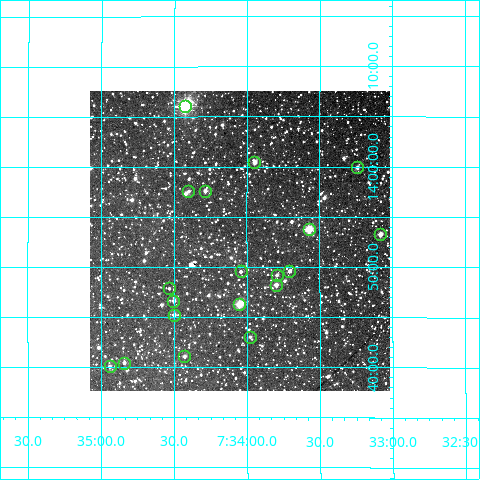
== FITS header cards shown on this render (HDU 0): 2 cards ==
NAXIS1  =                  300
NAXIS2  =                  300

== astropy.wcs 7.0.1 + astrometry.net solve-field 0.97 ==
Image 300 x 300 px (HDU 0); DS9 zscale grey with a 90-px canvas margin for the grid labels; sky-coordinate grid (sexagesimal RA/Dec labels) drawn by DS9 from the SOLVED WCS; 19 Tycho-2 reference stars matched to detected sources circled (green)
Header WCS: RA---TAN/DEC--TAN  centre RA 07:34:03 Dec +13:53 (113.51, +13.88 deg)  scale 6 arcsec/px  FOV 30.0' x 30.0'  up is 0 deg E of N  parity normal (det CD < 0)
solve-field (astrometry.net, Tycho-2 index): VERIFIED the header's WCS against the Tycho-2 star catalogue (19 matches, 0 conflicts) and refined it, rather than solving blind
Solved WCS: RA---TAN-SIP/DEC--TAN-SIP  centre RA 07:34:03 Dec +13:53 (113.51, +13.88 deg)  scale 5.99 arcsec/px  FOV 30.0' x 29.9'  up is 0 deg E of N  parity normal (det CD < 0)
The solver's refit moves the header's centre by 1.7 arcsec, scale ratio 0.999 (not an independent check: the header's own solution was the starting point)
Tycho-2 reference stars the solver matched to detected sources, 19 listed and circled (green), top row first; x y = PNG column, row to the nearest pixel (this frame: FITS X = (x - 90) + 1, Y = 300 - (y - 91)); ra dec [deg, ICRS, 3 dp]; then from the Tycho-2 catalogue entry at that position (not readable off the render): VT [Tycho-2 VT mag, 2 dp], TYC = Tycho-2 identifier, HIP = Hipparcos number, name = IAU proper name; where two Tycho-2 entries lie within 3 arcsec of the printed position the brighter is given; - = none
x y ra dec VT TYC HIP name
185 106 113.606 +14.101 7.93 777-923-1 36826 -
254 162 113.486 +14.007 10.66 777-1278-1 - -
357 167 113.311 +13.999 11.55 777-888-1 - -
188 191 113.600 +13.960 11.60 777-1023-1 - -
205 191 113.571 +13.960 11.25 777-1139-1 - -
309 229 113.394 +13.895 9.31 777-1212-1 - -
380 234 113.271 +13.888 10.34 777-1217-1 - -
241 271 113.510 +13.826 11.56 777-856-1 - -
289 271 113.427 +13.826 11.12 777-1136-1 - -
277 275 113.448 +13.820 12.00 777-986-1 - -
276 285 113.450 +13.803 11.36 777-1022-1 - -
169 288 113.633 +13.797 11.83 777-722-1 - -
173 301 113.625 +13.777 11.84 777-868-1 - -
239 304 113.512 +13.771 9.32 777-907-1 - -
174 315 113.625 +13.754 11.50 777-1043-1 - -
250 337 113.494 +13.717 12.20 777-1131-1 - -
184 356 113.607 +13.684 11.35 777-1095-1 - -
124 363 113.710 +13.674 11.32 777-1236-1 - -
110 366 113.735 +13.667 12.35 777-1009-1 - -